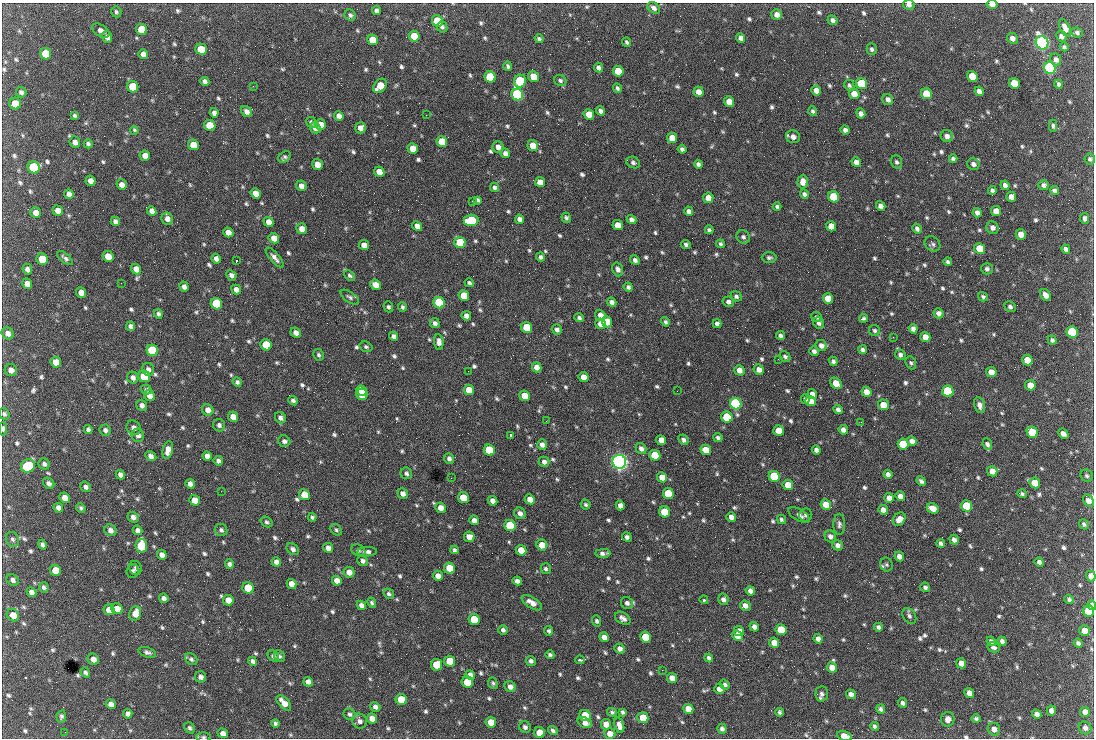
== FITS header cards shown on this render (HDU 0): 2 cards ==
NAXIS1  =                 1092 /fastest changing axis
NAXIS2  =                  736 /next to fastest changing axis

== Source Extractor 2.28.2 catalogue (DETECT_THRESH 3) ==
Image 1092 x 736 px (HDU 0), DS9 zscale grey, 1 PNG px = 1 image px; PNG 1096 x 740 px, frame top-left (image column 1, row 736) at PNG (2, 3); each listed source drawn as its Kron ellipse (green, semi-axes under 4 px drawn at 4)
Background 1630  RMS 38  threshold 113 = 3 sigma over >= 5 px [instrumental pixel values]
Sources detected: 847; of the 847, the 500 brightest by FLUX_AUTO listed and drawn (347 fainter detections omitted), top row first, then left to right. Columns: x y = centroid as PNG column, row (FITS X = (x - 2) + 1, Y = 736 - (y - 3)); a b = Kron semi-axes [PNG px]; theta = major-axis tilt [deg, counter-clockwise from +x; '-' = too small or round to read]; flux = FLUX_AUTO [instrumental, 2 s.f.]
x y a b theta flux
992 4 5 4 - 1.4e+04
909 5 6 5 - 1.2e+04
654 8 7 5 -33 1.0e+04
376 11 4 4 - 8.8e+03
116 12 6 5 - 5.0e+03
777 14 5 5 - 1.3e+04
350 15 6 5 - 5.3e+03
833 20 5 4 - 7.7e+03
437 21 6 5 - 8.2e+04
442 27 6 5 - 6.4e+03
1065 28 9 5 -65 1.6e+04
141 29 6 5 - 7.4e+04
101 31 9 5 -31 1.1e+04
1077 33 6 4 -27 6.2e+03
414 36 5 5 - 5.3e+04
1061 36 5 5 - 8.4e+03
107 37 6 5 - 1.1e+04
741 38 5 4 - 1.1e+04
1012 38 6 5 - 1.4e+04
539 39 4 3 - 5.5e+03
373 40 5 5 - 5.6e+04
627 42 4 3 - 5.1e+03
1042 43 7 6 - 1.2e+06
1064 47 4 4 - 5.0e+03
201 49 6 5 - 4.9e+04
872 49 6 5 - 6.0e+03
46 54 6 5 - 7.6e+04
143 54 5 4 - 1.1e+04
1056 60 6 5 - 1.0e+04
508 66 5 4 - 5.5e+03
599 68 5 4 - 9.9e+03
1050 68 6 5 - 8.2e+05
618 71 5 5 - 6.0e+04
972 76 5 5 - 5.7e+04
490 77 6 5 - 1.6e+05
533 77 6 5 - 3.9e+04
205 81 5 4 - 7.5e+03
520 81 6 6 - 2.8e+05
560 81 6 5 - 5.7e+03
1014 83 5 5 - 6.0e+04
861 84 6 5 - 2.0e+05
1059 84 4 3 - 6.4e+03
849 85 6 5 - 5.5e+03
253 86 2 2 - 1.9e+04
380 86 8 5 48 5.2e+04
133 87 6 5 - 7.8e+04
617 88 5 4 - 5.5e+03
816 90 5 4 - 2.0e+04
979 91 5 4 - 1.1e+04
21 92 5 5 - 7.8e+03
699 92 5 5 - 1.7e+04
854 94 5 5 - 2.7e+04
927 94 6 5 - 9.3e+04
517 95 6 5 - 5.8e+05
888 99 6 5 - 1.0e+04
729 102 5 5 - 3.2e+04
15 104 6 5 - 3.9e+04
246 111 6 5 - 1.1e+04
601 111 5 4 - 9.2e+03
813 111 5 4 - 5.2e+03
214 113 5 4 - 8.3e+03
861 113 5 4 - 1.1e+04
589 114 5 5 - 4.3e+04
75 115 4 4 - 4.9e+03
426 115 2 2 - 6.3e+03
339 116 5 4 - 1.2e+04
311 122 6 4 -47 5.2e+03
320 124 5 5 - 2.0e+04
210 125 6 5 - 6.4e+04
1053 126 6 4 -89 5.2e+03
315 128 6 5 - 1.4e+04
360 128 5 5 - 1.5e+04
134 130 4 3 - 6.2e+03
845 130 4 4 - 9.4e+03
947 136 6 6 - 1.1e+04
793 137 7 6 - 1.2e+04
672 138 5 5 - 3.1e+04
442 141 5 5 - 5.1e+04
75 142 6 5 - 1.4e+04
88 144 4 4 - 5.9e+03
193 145 6 5 - 3.9e+04
533 146 5 5 - 3.5e+04
498 147 6 5 - 1.2e+04
413 148 5 5 - 2.7e+04
682 149 4 4 - 6.9e+03
505 153 5 4 - 1.1e+04
145 156 5 5 - 2.2e+04
284 157 7 5 38 5.5e+03
953 159 4 4 - 6.3e+03
1090 159 5 5 - 5.5e+03
633 162 7 5 -24 6.6e+03
856 162 5 4 - 1.6e+04
896 162 6 5 - 6.0e+03
317 164 6 5 - 2.8e+04
698 164 4 4 - 7.6e+03
973 164 6 5 - 9.4e+03
34 167 6 6 - 2.7e+05
379 172 5 5 - 2.3e+04
90 181 5 5 - 1.6e+04
540 182 5 5 - 2.9e+04
803 182 7 5 86 1.6e+04
122 185 5 5 - 1.7e+04
1005 185 5 4 - 9.6e+03
1044 185 5 5 - 7.6e+03
301 186 5 5 - 1.3e+04
494 187 5 4 - 6.1e+03
1054 190 4 4 - 7.7e+03
992 191 4 4 - 6.8e+03
255 193 5 4 - 2.2e+04
69 194 5 4 - 1.1e+04
804 194 5 4 - 7.7e+03
834 197 6 5 - 1.5e+05
1011 197 5 5 - 1.4e+04
708 198 5 5 - 1.9e+04
478 200 4 3 - 5.4e+03
472 201 2 2 - 8.1e+03
881 206 5 4 - 1.4e+04
777 207 4 3 - 5.4e+03
58 211 5 5 - 1.9e+04
152 211 5 4 - 1.1e+04
689 211 4 4 - 7.6e+03
996 211 5 5 - 2.4e+04
36 213 5 5 - 2.0e+04
977 213 5 4 - 1.1e+04
566 218 5 4 - 5.2e+03
1085 218 5 4 - 7.2e+03
167 219 6 5 - 1.4e+04
519 219 4 4 - 1.1e+04
471 220 7 5 5 1.6e+05
632 220 5 4 - 1.0e+04
115 221 5 4 - 7.5e+03
269 222 5 5 - 1.8e+04
618 225 5 5 - 3.3e+04
417 226 5 4 - 1.3e+04
831 226 5 5 - 3.2e+04
992 228 6 6 - 9.8e+03
301 229 5 5 - 1.9e+04
917 229 5 4 - 6.9e+03
709 230 4 3 - 5.7e+03
228 232 5 4 - 1.8e+04
1021 234 5 5 - 2.7e+04
743 237 7 6 - 7.1e+03
274 238 5 5 - 2.2e+04
460 242 6 5 - 1.5e+05
686 244 5 4 - 5.8e+03
720 244 4 4 - 5.0e+03
932 244 8 7 - 7.1e+03
364 245 5 4 - 2.4e+04
979 248 5 5 - 5.7e+04
1066 249 5 4 - 7.9e+03
108 256 6 5 - 3.3e+04
541 257 4 3 - 6.1e+03
65 258 9 4 -40 7.4e+03
275 258 12 4 -49 1.2e+04
769 258 7 5 1 6.1e+03
42 259 6 5 - 1.0e+05
216 259 5 4 - 9.7e+03
635 260 5 4 - 8.3e+03
236 261 3 2 - 1.2e+05
948 262 4 4 - 5.6e+03
27 269 5 4 - 9.6e+03
136 269 5 5 - 1.9e+04
618 269 7 5 -73 9.1e+03
987 269 6 5 - 6.3e+03
231 275 5 4 - 9.8e+03
350 275 6 4 -40 5.1e+03
121 283 2 2 - 9.0e+03
469 283 5 4 - 6.3e+03
27 284 5 5 - 1.7e+04
376 285 6 5 - 2.2e+04
184 287 5 4 - 1.0e+04
628 287 4 4 - 6.7e+03
236 290 5 4 - 1.2e+04
81 293 5 5 - 1.7e+04
1045 295 6 4 -55 1.6e+04
464 296 5 5 - 5.7e+04
736 296 6 5 - 6.9e+03
350 297 10 5 -34 7.0e+03
983 297 5 4 - 5.5e+03
828 298 5 5 - 4.1e+04
612 302 5 4 - 9.3e+03
728 302 6 5 - 8.1e+03
439 303 6 5 - 2.6e+05
216 304 6 5 - 2.1e+05
1010 306 6 5 - 6.6e+03
388 307 5 4 - 5.3e+03
402 307 5 4 - 5.0e+03
939 313 5 4 - 1.0e+04
158 314 5 4 - 5.9e+03
600 315 6 5 - 1.7e+04
466 316 5 4 - 1.2e+04
817 317 5 5 - 6.5e+03
579 318 5 4 - 5.8e+03
864 318 4 4 - 4.9e+03
607 322 6 5 - 2.8e+04
665 322 5 4 - 5.0e+03
435 323 5 5 - 7.9e+03
819 323 6 5 - 6.8e+03
601 324 5 5 - 2.6e+04
717 324 4 4 - 9.5e+03
130 326 5 4 - 8.3e+03
527 327 5 5 - 8.5e+04
913 329 5 4 - 1.1e+04
557 330 5 5 - 8.7e+03
875 331 6 5 - 5.7e+03
1072 332 6 5 - 2.6e+05
8 333 6 5 - 1.4e+04
296 333 5 4 - 1.2e+04
780 335 4 4 - 6.4e+03
394 336 5 4 - 9.1e+03
893 337 2 2 - 1.5e+04
925 337 5 5 - 2.7e+04
1052 340 5 4 - 5.7e+03
439 342 8 5 -84 1.3e+04
266 345 6 5 - 9.1e+04
821 345 6 5 - 1.1e+04
366 347 6 5 - 4.9e+03
152 350 6 5 - 3.1e+05
863 350 4 4 - 6.6e+03
814 351 5 4 - 8.0e+03
318 355 6 5 - 5.4e+03
900 355 5 5 - 6.9e+03
785 357 6 5 - 6.2e+03
778 359 2 2 - 9.0e+03
1027 360 5 5 - 3.5e+04
833 361 5 4 - 6.2e+03
56 362 5 5 - 2.7e+04
911 363 7 5 -68 5.0e+03
537 367 5 4 - 1.7e+04
148 369 6 6 - 9.6e+03
11 370 6 6 - 1.5e+04
739 370 5 5 - 1.7e+04
759 370 5 5 - 1.5e+04
468 371 2 2 - 5.6e+03
991 372 5 5 - 2.4e+04
144 376 6 5 - 1.1e+05
584 377 5 5 - 1.9e+04
133 378 6 5 - 1.0e+04
237 382 5 4 - 5.5e+03
836 383 6 5 - 3.6e+04
1030 385 5 5 - 3.6e+04
146 390 5 4 - 5.2e+03
361 390 5 5 - 7.4e+04
469 390 5 5 - 3.9e+04
677 391 2 2 - 5.8e+03
948 391 6 5 - 2.7e+05
866 392 5 5 - 2.4e+04
362 394 6 5 - 8.4e+04
812 394 5 4 - 1.4e+04
149 396 6 5 - 1.5e+04
525 396 5 5 - 4.5e+04
805 399 5 4 - 6.1e+03
293 401 5 4 - 6.7e+03
811 401 5 5 - 2.7e+04
736 404 6 5 - 7.0e+05
142 405 6 5 - 1.0e+04
883 405 5 5 - 3.4e+04
980 405 8 5 -74 1.2e+04
838 409 5 4 - 8.1e+03
208 410 6 5 - 1.7e+04
4 414 6 5 - 6.2e+03
233 417 5 5 - 2.1e+04
727 417 5 5 - 1.7e+05
280 418 6 5 - 8.5e+03
546 421 2 2 - 6.5e+03
861 422 3 2 - 6.1e+03
219 425 6 6 - 7.5e+03
133 428 7 6 - 1.1e+04
3 429 7 3 89 6.4e+03
88 430 4 4 - 6.2e+03
105 430 6 5 - 8.1e+03
843 430 5 4 - 1.1e+04
779 431 5 5 - 3.8e+04
1032 432 6 5 - 9.9e+04
1063 434 6 4 -42 1.2e+04
138 435 6 6 - 1.0e+04
510 435 3 3 - 5.5e+03
718 437 4 4 - 5.8e+03
661 440 5 4 - 2.3e+04
683 440 5 4 - 7.5e+03
284 441 6 5 - 8.6e+03
912 441 5 4 - 1.2e+04
903 444 5 5 - 9.7e+04
987 444 6 4 -67 7.4e+03
542 445 5 4 - 1.1e+04
641 449 6 5 - 9.8e+03
168 450 9 5 78 1.8e+04
489 450 5 5 - 1.3e+05
706 450 5 5 - 3.4e+04
816 450 4 4 - 9.1e+03
655 455 5 5 - 1.1e+05
151 456 6 4 -30 1.1e+04
207 456 5 4 - 1.1e+04
449 458 5 4 - 7.4e+03
218 461 5 4 - 7.6e+03
544 462 5 5 - 8.4e+03
619 462 7 6 - 1.6e+06
44 464 6 5 - 7.1e+03
28 466 7 6 - 2.0e+05
992 471 5 5 - 2.2e+04
406 473 6 5 - 6.8e+03
888 474 5 4 - 9.5e+03
120 475 5 4 - 1.0e+04
774 476 6 5 - 1.6e+05
1087 476 6 5 - 5.3e+03
662 477 5 5 - 2.9e+04
451 478 3 2 - 5.5e+03
921 481 5 4 - 6.8e+03
49 483 6 5 - 7.8e+03
1035 483 5 5 - 4.4e+04
190 484 5 4 - 1.0e+04
788 485 5 5 - 3.7e+04
86 487 6 5 - 8.0e+03
221 491 2 2 - 7.2e+03
403 494 5 5 - 1.1e+04
668 494 5 5 - 1.2e+05
1022 494 5 4 - 5.3e+03
304 495 5 5 - 4.4e+04
900 496 5 4 - 1.6e+04
65 498 5 5 - 2.1e+04
463 498 5 5 - 6.0e+04
889 498 5 4 - 1.4e+04
530 499 5 4 - 2.0e+04
195 500 5 5 - 2.5e+04
1088 500 7 5 -61 1.6e+04
492 501 5 4 - 1.3e+04
586 504 5 4 - 5.5e+03
620 505 5 4 - 1.1e+04
826 505 5 5 - 3.1e+04
967 506 5 5 - 1.6e+05
58 508 5 4 - 1.1e+04
81 508 5 4 - 5.0e+03
440 508 5 5 - 1.8e+04
933 508 6 5 - 2.5e+04
883 510 5 4 - 1.3e+04
665 512 5 5 - 9.5e+04
520 513 6 5 - 1.1e+04
799 515 12 5 -31 9.8e+03
806 515 7 6 - 6.2e+03
133 517 5 5 - 1.1e+04
312 517 4 3 - 5.1e+03
731 517 5 4 - 1.2e+04
781 519 5 4 - 4.9e+03
899 519 7 5 49 1.9e+04
474 520 5 4 - 1.3e+04
267 522 6 4 -38 4.8e+03
839 524 10 6 -89 7.7e+03
1084 524 5 4 - 5.3e+03
510 525 6 5 - 1.8e+05
110 530 6 5 - 1.1e+04
137 530 5 4 - 9.1e+03
221 530 6 6 - 6.4e+03
336 530 6 5 - 4.9e+03
830 536 6 5 - 9.0e+03
469 537 5 5 - 1.7e+04
627 537 5 4 - 7.8e+03
13 539 8 6 -58 7.0e+03
954 540 5 4 - 9.4e+03
941 543 4 4 - 7.5e+03
42 545 5 4 - 6.5e+03
542 545 5 5 - 3.2e+04
837 545 5 5 - 1.0e+04
141 546 7 5 -82 1.7e+05
328 548 5 4 - 1.3e+04
293 549 7 5 -38 8.0e+03
358 550 7 5 -32 5.6e+03
454 550 4 3 - 5.0e+03
521 550 5 5 - 3.2e+04
367 552 10 4 4 9.0e+03
603 553 7 4 1 8.6e+03
162 555 5 4 - 1.5e+04
899 556 5 4 - 1.3e+04
363 561 5 5 - 7.8e+03
276 562 5 4 - 1.1e+04
1039 562 5 4 - 7.2e+03
229 564 4 4 - 6.6e+03
886 565 7 6 - 6.1e+03
135 568 7 6 - 7.1e+03
449 568 5 5 - 4.8e+04
546 569 5 5 - 5.5e+03
55 570 6 5 - 4.4e+04
132 571 7 6 - 6.4e+03
349 572 5 5 - 2.1e+04
438 576 5 5 - 1.3e+04
1091 576 5 4 - 1.8e+04
13 580 7 5 -42 8.4e+03
337 581 5 4 - 1.6e+04
517 581 4 4 - 8.9e+03
291 584 5 4 - 1.8e+04
44 587 5 4 - 6.3e+03
925 587 5 4 - 6.8e+03
248 588 6 5 - 8.7e+04
750 591 5 4 - 9.7e+03
31 592 5 4 - 1.1e+04
389 594 5 4 - 6.1e+03
164 598 5 4 - 9.9e+03
723 599 6 5 - 8.7e+03
1069 599 5 4 - 5.2e+03
228 600 5 5 - 2.4e+04
704 600 4 3 - 5.4e+03
372 603 5 4 - 4.9e+03
532 603 11 5 -32 1.8e+04
627 603 6 5 - 9.3e+03
361 605 5 4 - 1.1e+04
1092 605 5 4 - 1.0e+04
745 606 5 5 - 1.3e+04
117 609 6 5 - 2.6e+04
109 610 5 5 - 2.9e+04
1089 611 6 5 - 1.2e+05
135 613 7 5 71 3.0e+04
13 615 6 5 - 2.2e+04
909 616 9 6 -56 7.7e+03
623 618 8 5 -34 1.1e+04
474 620 6 5 - 1.2e+05
597 621 5 4 - 5.8e+03
754 627 5 4 - 9.8e+03
878 627 4 4 - 6.1e+03
503 630 5 4 - 6.9e+03
781 630 5 5 - 6.6e+04
549 631 4 4 - 4.9e+03
739 631 5 4 - 1.9e+04
1084 631 5 5 - 2.5e+04
737 636 5 4 - 2.2e+04
604 637 5 4 - 1.4e+04
645 637 5 5 - 7.9e+04
818 639 5 4 - 1.1e+04
991 641 5 4 - 6.7e+03
1002 641 5 4 - 9.3e+03
774 643 5 5 - 2.4e+04
1078 643 4 4 - 6.1e+03
994 647 6 5 - 7.3e+03
620 649 5 5 - 9.7e+03
147 652 9 5 -19 6.9e+03
550 655 4 4 - 5.6e+03
273 656 6 5 - 6.8e+03
279 656 6 5 - 5.5e+03
709 658 4 4 - 6.5e+03
93 659 6 5 - 1.4e+04
191 659 7 5 -40 5.8e+03
580 660 5 3 - 5.7e+03
253 661 5 4 - 8.4e+03
450 661 5 5 - 6.0e+04
531 661 5 4 - 7.1e+03
961 663 5 5 - 2.0e+04
436 665 5 5 - 5.5e+04
832 667 5 5 - 2.0e+04
662 670 2 2 - 6.2e+03
85 673 5 4 - 6.3e+03
470 675 5 4 - 9.8e+03
201 677 6 5 - 9.4e+03
672 678 5 5 - 2.0e+04
308 682 5 4 - 1.1e+04
467 682 6 5 - 1.0e+05
493 683 6 5 - 4.9e+03
725 685 5 4 - 6.2e+03
510 687 6 5 - 1.4e+04
719 689 5 5 - 1.3e+04
969 693 5 4 - 1.4e+04
822 694 8 6 87 8.8e+03
851 694 5 4 - 1.1e+04
401 700 6 5 - 8.6e+04
284 703 9 5 -48 2.6e+04
903 703 5 4 - 6.9e+03
111 704 5 4 - 1.6e+04
375 707 5 4 - 8.7e+03
688 709 5 5 - 2.4e+04
881 709 5 4 - 6.7e+03
1051 711 5 5 - 1.1e+04
612 712 5 4 - 5.1e+03
623 712 4 3 - 5.3e+03
780 712 4 3 - 5.1e+03
1085 712 5 4 - 1.5e+04
128 714 5 4 - 9.9e+03
350 714 6 5 - 6.2e+03
1037 714 5 4 - 1.1e+04
61 716 6 4 79 5.7e+03
585 716 6 5 - 1.1e+05
372 718 5 5 - 1.9e+04
643 718 5 5 - 6.0e+04
948 719 7 6 - 1.4e+04
976 719 4 4 - 5.6e+03
360 721 7 7 - 1.0e+04
491 722 5 5 - 3.1e+04
275 723 4 4 - 5.6e+03
585 723 8 5 -22 1.4e+04
606 724 5 5 - 2.2e+04
619 725 8 4 -73 1.6e+04
875 726 4 4 - 5.9e+03
525 727 6 5 - 6.9e+03
190 728 6 5 - 6.0e+03
1085 728 7 6 - 9.1e+03
722 729 5 4 - 8.0e+03
994 729 6 6 - 1.4e+04
553 731 5 4 - 5.9e+03
65 732 2 2 - 9.8e+03
223 733 5 4 - 1.5e+04
540 733 5 5 - 4.4e+04
610 734 5 5 - 2.2e+04
844 736 7 4 -15 2.2e+04
203 737 7 5 -1 5.1e+03
At the frame edge (FLAGS 8, measured only in part): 8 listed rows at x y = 992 4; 909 5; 4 414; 3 429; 1091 576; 1092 605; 844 736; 203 737
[347 fainter detections neither listed nor drawn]